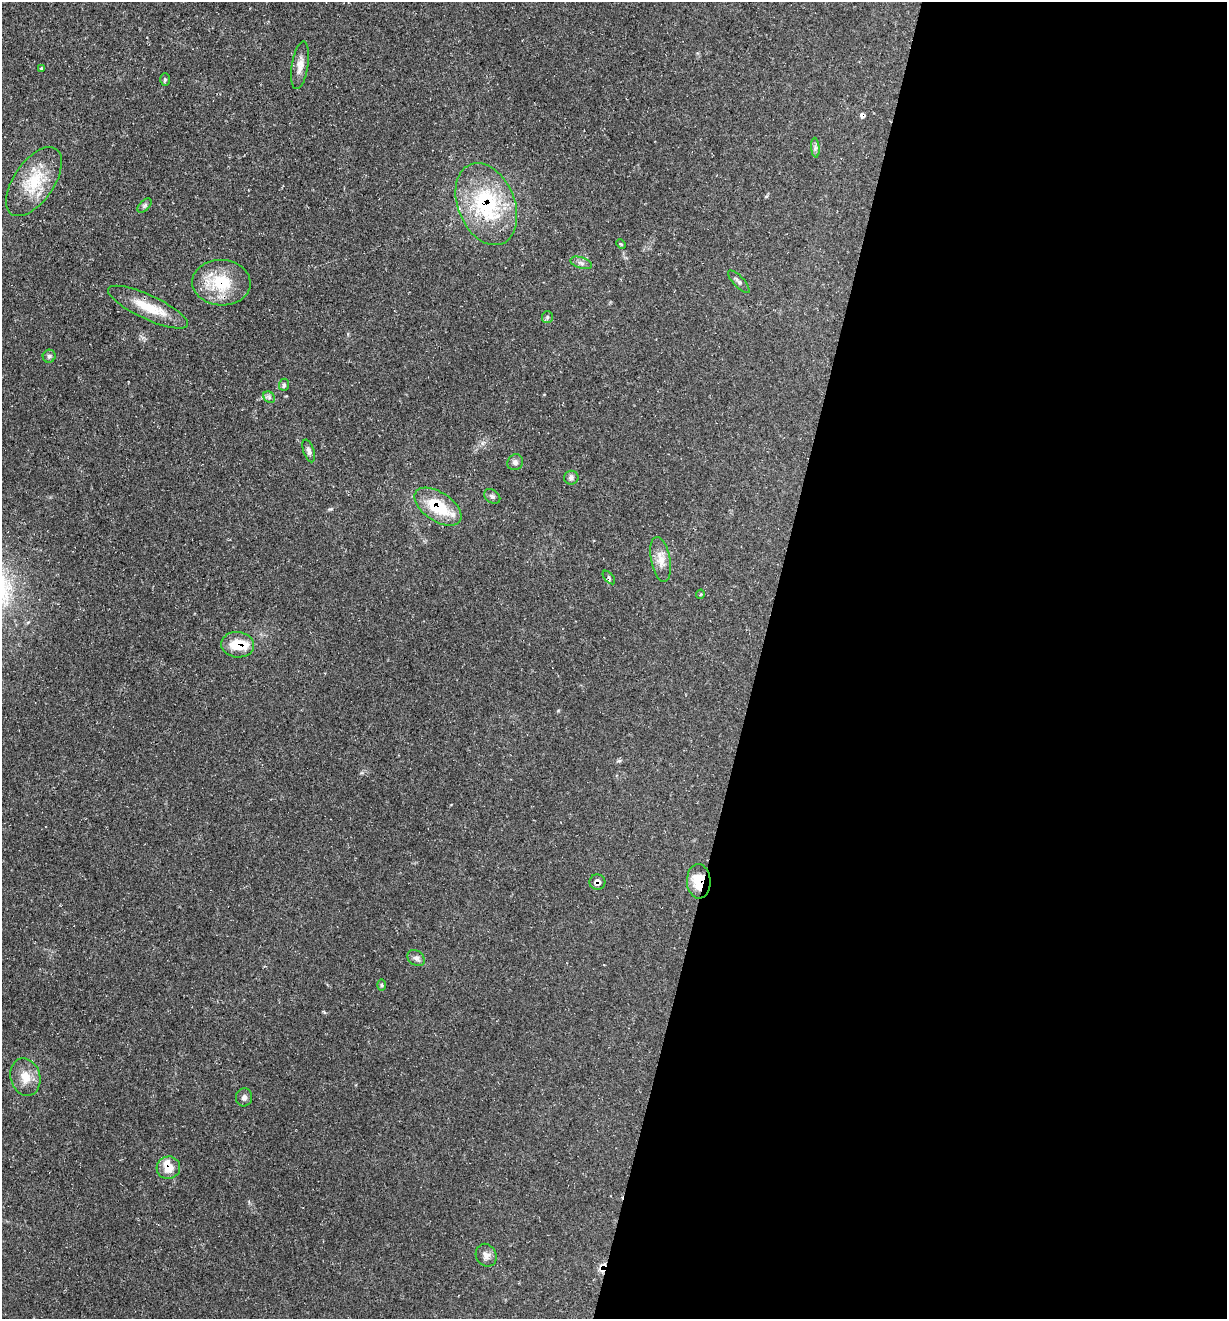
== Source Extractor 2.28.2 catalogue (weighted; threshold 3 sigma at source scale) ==
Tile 12 of 4 x 4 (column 4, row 3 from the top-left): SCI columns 3809-5033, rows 1320-2636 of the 5290 x 5272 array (HDU 1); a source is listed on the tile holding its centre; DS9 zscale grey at full resolution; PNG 1229 x 1321 px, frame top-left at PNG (2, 2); each listed source drawn as its Kron ellipse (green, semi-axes under 4 px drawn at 4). Shown black and unused: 38% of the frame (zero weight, under 3 of 4 exposures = <1% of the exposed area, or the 3 px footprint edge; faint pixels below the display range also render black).
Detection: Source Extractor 2.28.2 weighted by HDU 2 'WHT'; one run over the whole footprint, this tile lists its part. Background 0.163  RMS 0.0072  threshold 0.0326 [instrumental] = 3 sigma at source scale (4.5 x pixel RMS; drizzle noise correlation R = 1.50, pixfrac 1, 0.05/0.05 arcsec/px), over >= 5 px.
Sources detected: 37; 1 cosmic-ray / hot-pixel residue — neither listed nor drawn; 3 inside a brighter listed object's ellipse — not listed separately; the other 33 listed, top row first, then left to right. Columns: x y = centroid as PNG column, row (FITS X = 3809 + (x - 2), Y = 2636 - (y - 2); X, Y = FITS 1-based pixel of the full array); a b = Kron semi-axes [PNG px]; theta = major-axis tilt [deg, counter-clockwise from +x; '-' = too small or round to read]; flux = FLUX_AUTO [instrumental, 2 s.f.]
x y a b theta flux
300 65 24 8 81 6.2
41 68 4 4 - 0.72
165 79 6 5 - 1.2
815 148 10 4 -85 1.7
34 182 39 20 56 28
486 204 43 28 -68 66
145 206 8 5 46 1.6
621 244 5 3 - 0.77
581 263 11 5 -18 2.5
739 282 14 5 -47 2.4
221 283 29 22 -3 30
148 307 44 12 -25 20
547 317 6 5 - 1.3
49 356 6 6 - 1.6
284 385 6 5 - 1.4
269 397 6 5 - 1.6
309 451 12 5 -71 2.4
515 462 8 7 - 2.6
571 478 7 7 - 2.3
492 496 9 6 -36 1.9
438 507 26 14 -34 29
661 559 23 9 -79 8
609 577 8 2 -49 1.2
700 594 4 3 - 0.87
238 645 16 12 -6 16
699 881 17 12 -87 17
597 882 8 7 - 3.6
416 958 9 7 -39 2.6
382 985 6 4 -89 0.91
25 1077 19 14 -76 11
244 1097 9 8 - 2.8
168 1168 12 11 - 9.1
486 1255 12 10 -60 3.8
Overlapping masked pixels (flux is a lower limit): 7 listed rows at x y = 486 204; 221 283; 438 507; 238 645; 699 881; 597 882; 168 1168